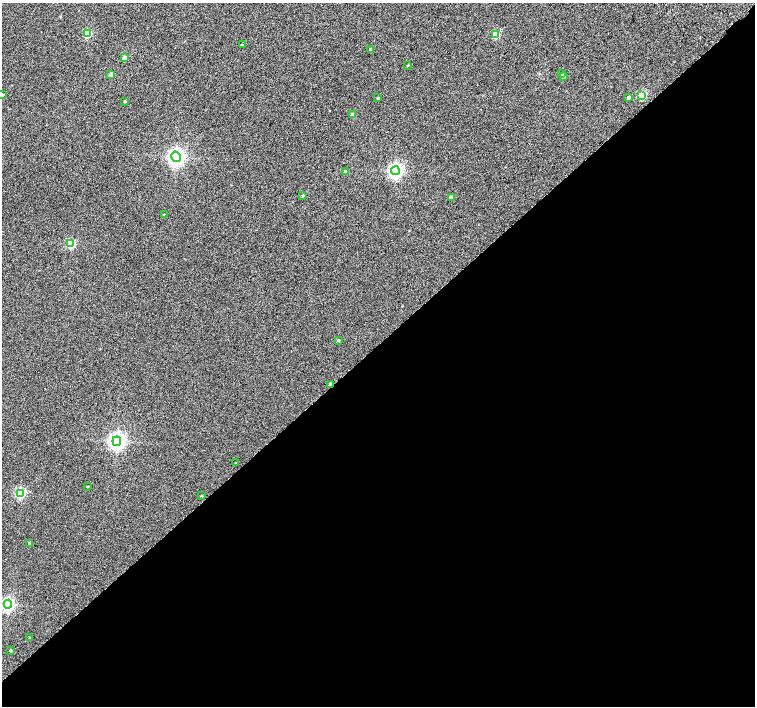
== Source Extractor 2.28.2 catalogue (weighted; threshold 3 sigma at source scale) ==
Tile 15 of 4 x 4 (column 3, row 4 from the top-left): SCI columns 3063-4567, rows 264-1671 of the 6118 x 6093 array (HDU 1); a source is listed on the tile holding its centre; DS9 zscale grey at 2 x 2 block average (1 PNG px = mean of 2 x 2 image px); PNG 757 x 708 px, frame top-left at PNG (2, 3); each listed source drawn as its Kron ellipse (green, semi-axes under 4 px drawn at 4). Shown black and unused: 51% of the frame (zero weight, under 2 of 3 exposures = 3% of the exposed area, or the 3 px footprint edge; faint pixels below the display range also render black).
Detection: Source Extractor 2.28.2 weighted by HDU 2 'WHT'; one run over the whole footprint, this tile lists its part. Background 0.0524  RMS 0.052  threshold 0.234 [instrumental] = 3 sigma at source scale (4.5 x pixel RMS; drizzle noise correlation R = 1.50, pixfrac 1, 0.0396/0.0396 arcsec/px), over >= 5 px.
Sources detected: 33; all 33 listed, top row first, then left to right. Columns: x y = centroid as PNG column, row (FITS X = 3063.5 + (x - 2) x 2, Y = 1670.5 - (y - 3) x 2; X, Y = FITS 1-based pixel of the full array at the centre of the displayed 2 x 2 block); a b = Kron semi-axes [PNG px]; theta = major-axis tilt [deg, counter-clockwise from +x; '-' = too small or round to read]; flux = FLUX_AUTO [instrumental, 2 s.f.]
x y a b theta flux
87 34 3 3 - 500
496 35 3 3 - 330
242 45 2 2 - 9.9
371 49 3 2 - 29
125 58 3 3 - 110
407 65 3 2 - 7
561 74 3 2 - 21
111 75 3 3 - 70
564 76 3 3 - 14
2 95 2 2 - 17
642 95 3 3 - 480
628 97 3 2 - 29
378 98 3 2 - 7.8
125 102 3 2 - 14
353 115 3 3 - 100
176 157 6 4 -58 4800
395 171 4 4 - 3100
346 172 3 2 - 64
303 196 3 2 - 12
451 197 3 3 - 40
164 214 2 2 - 4.6
71 244 3 3 - 650
338 340 3 2 - 12
331 384 3 2 - 44
117 441 5 4 - 4600
236 463 3 2 - 4.7
87 486 3 2 - 6.1
21 493 4 3 - 970
202 496 2 2 - 10
29 543 2 2 - 14
8 604 4 4 - 2400
30 637 2 2 - 6.5
11 651 2 2 - 26
Overlapping masked pixels (flux is a lower limit): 1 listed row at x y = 331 384
Isophote crosses this tile's border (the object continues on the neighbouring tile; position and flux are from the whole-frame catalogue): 1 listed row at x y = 2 95